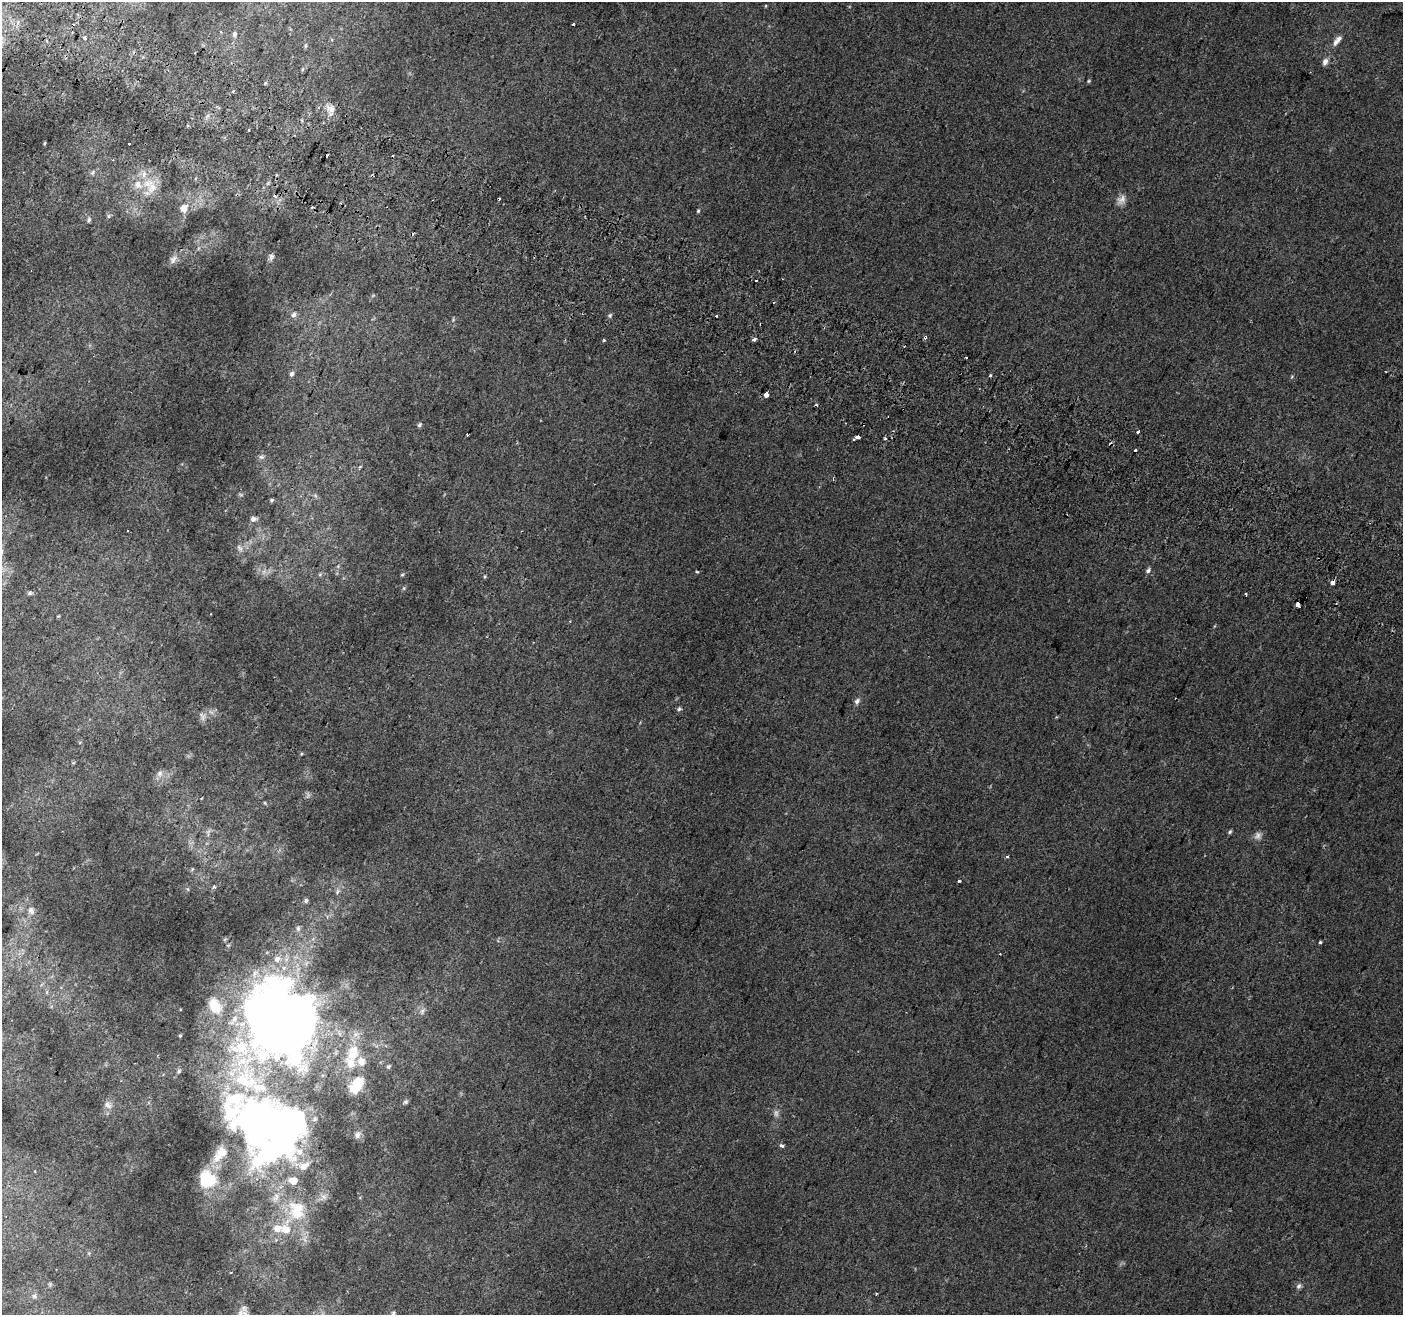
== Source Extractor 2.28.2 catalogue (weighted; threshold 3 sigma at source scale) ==
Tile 11 of 4 x 4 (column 3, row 3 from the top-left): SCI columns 2826-4226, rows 1626-2938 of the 5644 x 5810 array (HDU 1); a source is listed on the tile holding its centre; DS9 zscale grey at full resolution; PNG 1405 x 1317 px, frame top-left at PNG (2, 2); no overlay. Shown black and unused: <1% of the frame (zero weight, under 2 of 3 exposures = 2% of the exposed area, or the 3 px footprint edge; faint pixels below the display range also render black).
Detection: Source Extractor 2.28.2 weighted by HDU 2 'WHT'; one run over the whole footprint, this tile lists its part. Background 0.0104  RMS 0.004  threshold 0.0181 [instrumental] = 3 sigma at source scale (4.5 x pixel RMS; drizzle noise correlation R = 1.50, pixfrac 1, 0.0396/0.0396 arcsec/px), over >= 5 px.
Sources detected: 124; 2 too faint to see at this stretch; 2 inside a brighter object's white glare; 14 cosmic-ray / hot-pixel residue — not listed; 14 inside a brighter listed object's ellipse — not listed separately; the other 92 listed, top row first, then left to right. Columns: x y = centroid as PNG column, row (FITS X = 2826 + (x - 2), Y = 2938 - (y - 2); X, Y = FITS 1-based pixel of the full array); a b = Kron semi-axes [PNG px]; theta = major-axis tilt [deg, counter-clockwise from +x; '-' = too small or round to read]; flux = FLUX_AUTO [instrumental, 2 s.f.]
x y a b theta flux
573 25 3 3 - 2
221 32 3 3 - 0.62
234 34 7 5 72 1.2
85 38 3 3 - 1.6
1335 42 10 6 70 1.9
306 46 7 3 89 0.59
1325 62 9 7 64 1.8
1089 81 5 4 - 0.43
265 83 4 3 - 0.51
331 109 11 10 - 3
249 130 3 3 - 1
44 143 5 3 - 0.43
113 160 4 3 - 0.33
92 172 8 6 54 1
148 183 20 11 8 6.7
274 195 3 3 - 1.5
1121 200 14 9 51 2.6
183 208 8 7 - 3.8
698 211 5 3 - 0.52
108 216 6 5 - 0.68
89 220 7 5 64 0.88
271 257 8 6 74 1.1
173 259 13 8 54 1.9
294 315 6 5 - 1.3
716 315 3 3 - 1.8
610 316 6 4 70 0.7
925 337 4 3 - 2
754 339 4 3 - 1.9
604 340 3 3 - 1.1
966 358 3 2 - 0.66
292 374 6 5 - 1.2
990 375 3 3 - 2.5
766 395 4 4 - 24
419 425 6 5 - 0.76
1138 432 3 3 - 1.9
467 435 3 2 - 0.47
857 437 4 3 - 5.8
885 439 3 3 - 1
261 457 8 6 13 1.1
271 500 6 5 - 0.66
253 519 7 6 - 1.8
127 530 2 2 - 0.4
240 548 11 6 -53 1.4
1148 570 7 6 - 1.1
697 572 4 3 - 0.46
402 575 5 3 - 0.43
485 577 5 4 - 0.47
1332 583 4 3 - 10
404 588 6 4 72 0.49
30 593 7 5 6 0.91
1246 594 3 2 - 0.88
1298 605 4 3 - 3.5
857 701 8 6 49 1.4
679 709 7 5 18 0.83
202 716 13 7 -65 1.9
301 754 5 3 - 0.37
160 773 9 8 - 1.8
208 832 9 5 79 1
1230 832 6 4 50 0.66
1007 857 3 3 - 0.82
959 881 3 3 - 0.77
337 892 8 3 71 0.79
306 900 5 5 - 0.84
31 911 10 8 -73 2.2
298 929 7 6 - 1
1320 942 4 3 - 0.55
215 1006 22 14 -61 8.4
422 1011 10 6 61 1.6
279 1020 68 63 -58 480
180 1036 4 3 - 0.48
353 1053 27 18 77 13
388 1067 6 5 - 0.85
179 1071 6 5 - 0.79
356 1085 25 15 54 9.7
405 1102 8 5 29 0.85
108 1105 12 9 -56 2.5
253 1118 61 42 -2 160
357 1135 9 7 64 1.9
782 1146 4 3 - 2
220 1154 26 13 52 7.3
304 1166 15 10 32 4.2
208 1179 18 18 - 17
324 1197 9 7 -28 1.6
297 1210 30 25 -77 18
277 1228 10 8 13 3.7
230 1273 2 2 - 0.3
50 1284 6 5 - 0.61
1299 1286 7 6 - 1.2
876 1294 3 3 - 0.37
34 1296 7 6 - 1.1
393 1313 6 4 75 0.72
240 1314 17 8 -85 3.4
Overlapping masked pixels (flux is a lower limit): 3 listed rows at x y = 925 337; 1298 605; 279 1020
Isophote crosses this tile's border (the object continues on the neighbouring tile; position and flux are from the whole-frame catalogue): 2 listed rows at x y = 393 1313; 240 1314